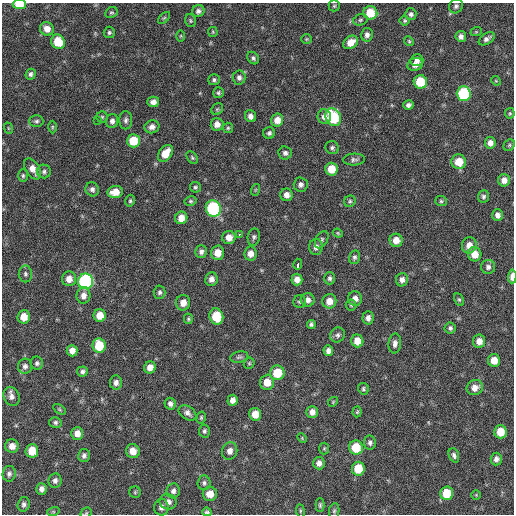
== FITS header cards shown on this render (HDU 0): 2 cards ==
NAXIS1  =                  512 / Axis length
NAXIS2  =                  512 / Axis length

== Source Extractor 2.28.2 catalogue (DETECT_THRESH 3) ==
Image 512 x 512 px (HDU 0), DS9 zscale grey, 1 PNG px = 1 image px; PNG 516 x 516 px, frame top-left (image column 1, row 512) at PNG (2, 3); each listed source drawn as its Kron ellipse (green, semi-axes under 4 px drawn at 4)
Background 182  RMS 14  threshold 41.6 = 3 sigma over >= 5 px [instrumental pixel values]
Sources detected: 183; all 183 listed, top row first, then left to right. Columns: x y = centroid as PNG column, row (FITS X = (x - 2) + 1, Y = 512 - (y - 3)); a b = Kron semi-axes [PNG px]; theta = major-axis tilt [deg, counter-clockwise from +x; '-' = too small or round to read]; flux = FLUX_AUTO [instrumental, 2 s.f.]
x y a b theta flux
19 4 7 4 -2 20000
334 6 5 5 - 1300
456 6 7 6 - 2400
198 11 6 6 - 3200
111 12 6 5 - 1500
370 13 7 6 - 22000
411 14 6 5 - 2500
164 18 7 4 44 1400
360 20 7 5 16 1700
190 21 7 5 -72 1500
405 21 5 5 - 1400
47 29 7 6 - 7600
109 32 6 5 - 1900
213 32 5 4 - 1100
476 32 6 3 18 960
367 35 6 6 - 3800
181 36 5 3 - 880
461 36 5 5 - 3600
306 39 5 5 - 1300
487 39 9 5 33 3300
409 41 5 4 - 1200
58 42 7 6 - 20000
351 42 8 6 34 10000
253 58 7 5 -51 2100
417 60 6 6 - 4100
415 64 8 6 20 5500
31 74 5 5 - 2500
239 78 7 6 - 3000
214 80 5 5 - 1900
496 81 5 4 - 980
420 82 7 6 - 30000
218 93 5 5 - 1600
464 94 7 7 - 87000
153 102 6 5 - 4200
408 105 5 4 - 2700
217 109 6 5 - 1500
510 113 5 4 - 1200
250 116 6 5 - 4300
102 117 5 5 - 1500
324 117 7 6 - 4600
333 117 9 7 -63 54000
97 120 3 2 - 1800
126 120 9 6 -90 3000
277 120 6 6 - 8800
36 121 7 6 - 2000
112 121 7 6 - 3400
217 124 6 6 - 5400
52 127 6 4 89 1100
152 127 7 6 - 4400
8 128 6 3 -71 840
228 128 5 5 - 1400
269 133 6 6 - 2400
133 141 6 6 - 23000
490 143 6 5 - 4900
509 145 6 5 - 1500
332 148 7 6 - 2400
165 153 9 6 54 15000
285 153 6 6 - 2800
192 158 7 5 -50 1500
354 160 11 6 3 2800
459 162 7 7 - 16000
33 169 12 7 -57 8400
331 169 6 6 - 16000
44 171 7 7 - 2400
23 176 6 5 - 1800
504 180 6 6 - 5900
301 185 7 7 - 3200
195 187 5 5 - 1600
92 189 7 6 - 3000
255 190 6 3 71 1000
115 192 8 6 8 11000
287 195 6 6 - 5400
483 197 6 5 - 2100
130 201 6 4 77 1500
191 201 6 4 13 1500
350 201 6 5 - 1600
441 201 6 5 - 1600
213 208 8 7 - 110000
498 215 6 5 - 4200
181 218 6 6 - 8900
338 233 5 4 - 1100
239 235 3 3 - 6500
229 237 6 6 - 7600
254 237 9 6 82 2400
322 240 9 6 61 2200
396 240 6 6 - 8900
469 245 8 7 - 7400
316 247 8 6 87 4600
201 252 6 6 - 3400
217 253 7 6 - 10000
250 254 7 6 - 6800
475 254 7 6 - 12000
354 257 7 5 76 2200
298 264 5 3 - 9000
488 267 7 7 - 3200
25 274 8 7 - 2700
512 276 7 3 87 7300
330 278 6 5 - 2200
69 279 7 7 - 7900
211 279 7 6 - 4600
297 279 6 5 - 6400
402 280 6 6 - 4000
86 281 8 7 - 190000
160 292 7 6 - 2100
83 295 8 7 - 5300
355 298 7 7 - 5900
308 300 7 6 - 4900
459 300 7 4 -62 1500
300 301 6 6 - 2100
329 301 7 7 - 9100
183 303 8 7 - 7900
351 305 5 5 - 1400
100 315 6 6 - 12000
24 317 7 6 - 11000
216 317 8 6 -72 25000
368 318 6 5 - 3900
188 319 5 4 - 1400
311 324 4 4 - 2400
450 328 5 5 - 2300
337 335 7 7 - 2800
357 341 6 6 - 11000
479 341 7 6 - 7400
395 343 10 6 85 4100
99 346 7 6 - 26000
72 351 5 5 - 6200
328 351 5 5 - 4000
239 357 9 5 11 2100
494 360 6 6 - 10000
37 363 6 6 - 2400
249 363 6 5 - 1300
25 366 7 7 - 3500
150 367 6 5 - 7100
82 371 5 5 - 2600
277 373 7 7 - 23000
116 382 7 6 - 4000
267 382 7 7 - 12000
475 388 8 7 - 7200
363 389 6 5 - 1700
11 396 10 7 -66 4600
233 400 5 5 - 4500
333 402 5 4 - 1000
170 404 6 5 - 3200
59 409 7 4 -32 1300
312 412 6 6 - 5500
357 412 5 4 - 1200
187 413 10 6 -35 3700
255 414 6 6 - 12000
201 418 6 4 75 1300
55 422 6 5 - 1900
204 431 6 5 - 2000
500 432 6 6 - 15000
77 433 6 6 - 7000
302 438 5 3 - 830
370 443 7 6 - 2500
12 446 7 6 - 6500
356 447 7 7 - 25000
324 448 6 5 - 1200
32 451 7 6 - 16000
133 451 7 6 - 8800
230 451 8 7 - 5600
84 455 6 6 - 2800
454 455 7 5 -67 2500
496 459 6 5 - 3700
319 463 6 6 - 4500
358 469 7 6 - 21000
9 474 8 6 81 2800
55 481 7 6 - 3400
204 483 7 6 - 2500
42 489 6 5 - 4300
173 491 7 6 - 3700
135 492 6 5 - 1300
447 493 7 6 - 22000
210 494 7 7 - 10000
476 495 5 4 - 950
168 502 8 7 - 4900
24 504 7 6 - 2600
320 505 7 4 89 1600
161 507 8 7 - 3700
300 511 6 3 -83 1100
334 511 8 5 80 1800
53 512 6 4 18 1100
207 512 5 4 - 1800
86 513 6 5 - 1400
At the frame edge (FLAGS 8, measured only in part): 4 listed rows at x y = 19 4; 512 276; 207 512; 86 513